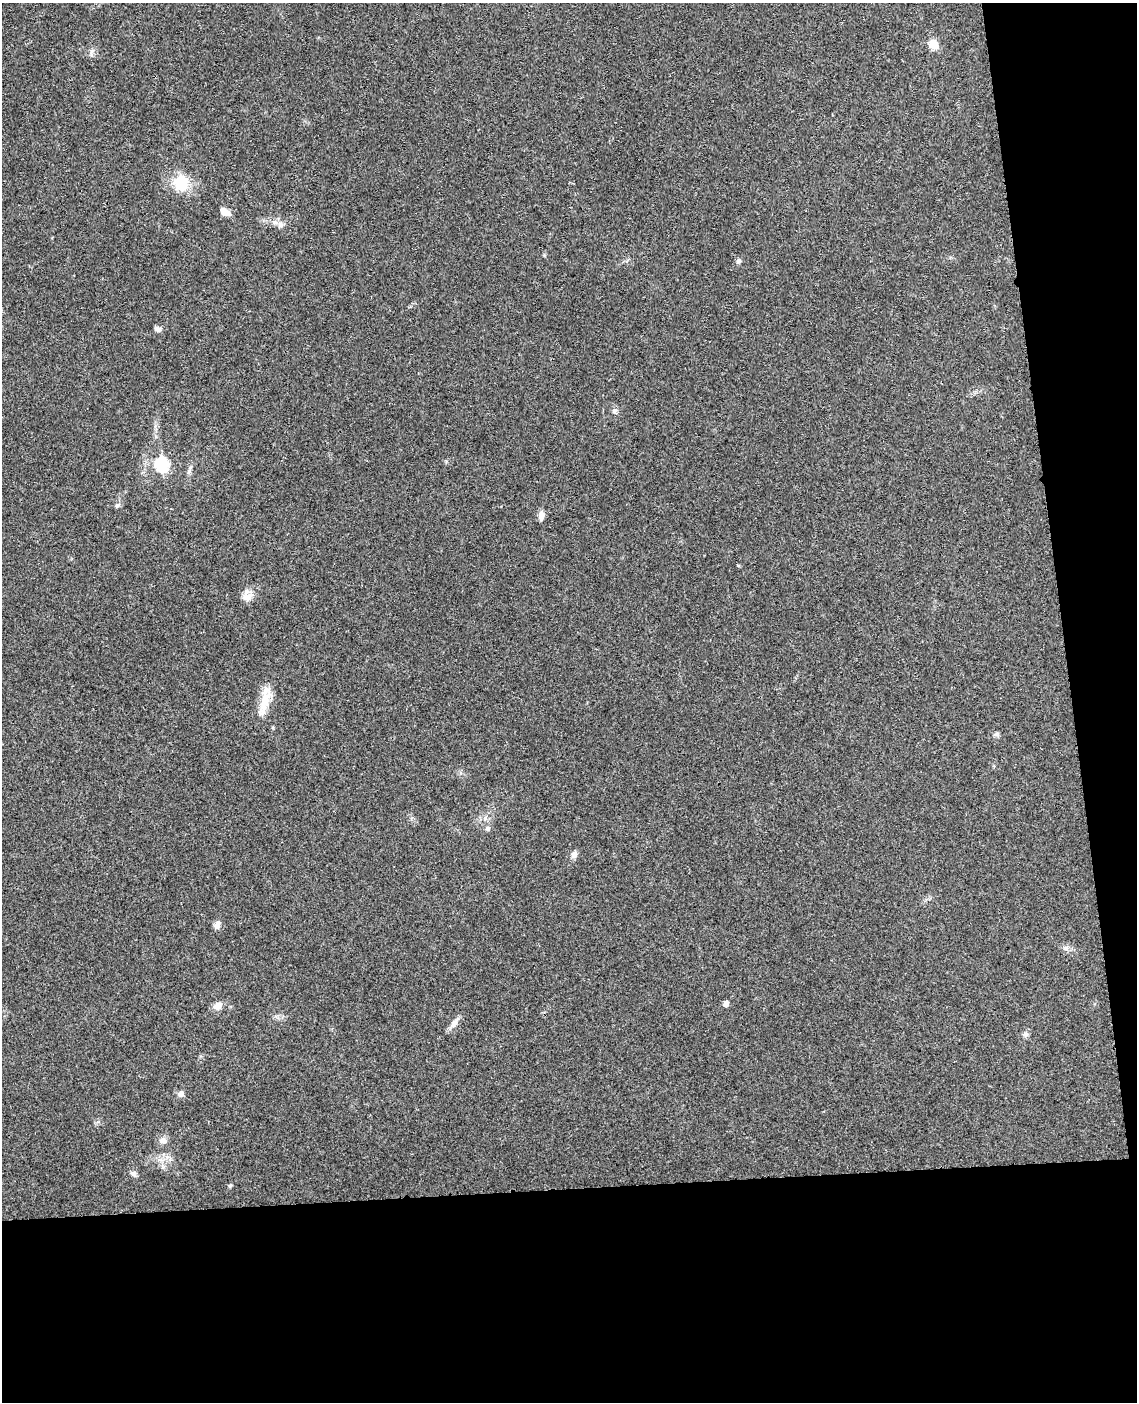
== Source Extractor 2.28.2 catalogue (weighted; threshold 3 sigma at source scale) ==
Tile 12 of 4 x 3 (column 4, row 3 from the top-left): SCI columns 3463-4597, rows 140-1539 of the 4656 x 4585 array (HDU 1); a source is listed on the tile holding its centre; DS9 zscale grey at full resolution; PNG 1139 x 1404 px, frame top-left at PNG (2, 3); no overlay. Shown black and unused: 21% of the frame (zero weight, under 3 of 4 exposures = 6% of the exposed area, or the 3 px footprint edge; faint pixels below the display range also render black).
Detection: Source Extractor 2.28.2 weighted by HDU 2 'WHT'; one run over the whole footprint, this tile lists its part. Background 0.0216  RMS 0.0044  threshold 0.0196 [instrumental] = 3 sigma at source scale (4.5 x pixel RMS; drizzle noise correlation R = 1.50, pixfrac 1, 0.05/0.05 arcsec/px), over >= 5 px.
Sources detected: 27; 1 inside a brighter listed object's ellipse — not listed separately; the other 26 listed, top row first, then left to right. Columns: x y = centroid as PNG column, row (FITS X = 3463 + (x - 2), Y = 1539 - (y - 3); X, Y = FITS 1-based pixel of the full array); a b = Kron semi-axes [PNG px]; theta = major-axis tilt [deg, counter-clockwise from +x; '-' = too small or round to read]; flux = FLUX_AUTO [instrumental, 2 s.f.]
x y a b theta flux
933 44 12 9 -47 4.6
181 183 19 19 - 12
225 212 12 7 -32 3.3
275 222 9 5 -20 1.8
738 261 7 6 - 0.98
158 329 9 6 -7 1.5
614 411 7 6 - 1.2
162 465 7 6 - 39
189 472 8 5 69 1.1
117 505 7 5 61 0.89
541 515 12 7 88 1.9
248 597 14 9 9 3
264 702 41 10 75 8.6
996 734 8 6 -1 0.93
488 828 6 6 - 1
574 855 9 7 62 1.8
217 925 10 7 65 2
1066 948 7 4 18 0.92
726 1004 5 5 - 1.9
218 1006 11 8 28 3
454 1023 14 7 55 2.5
1025 1034 8 7 - 1.4
181 1094 7 7 - 1.7
163 1140 9 8 - 2.2
133 1174 11 6 -46 1.3
230 1186 5 5 - 0.55